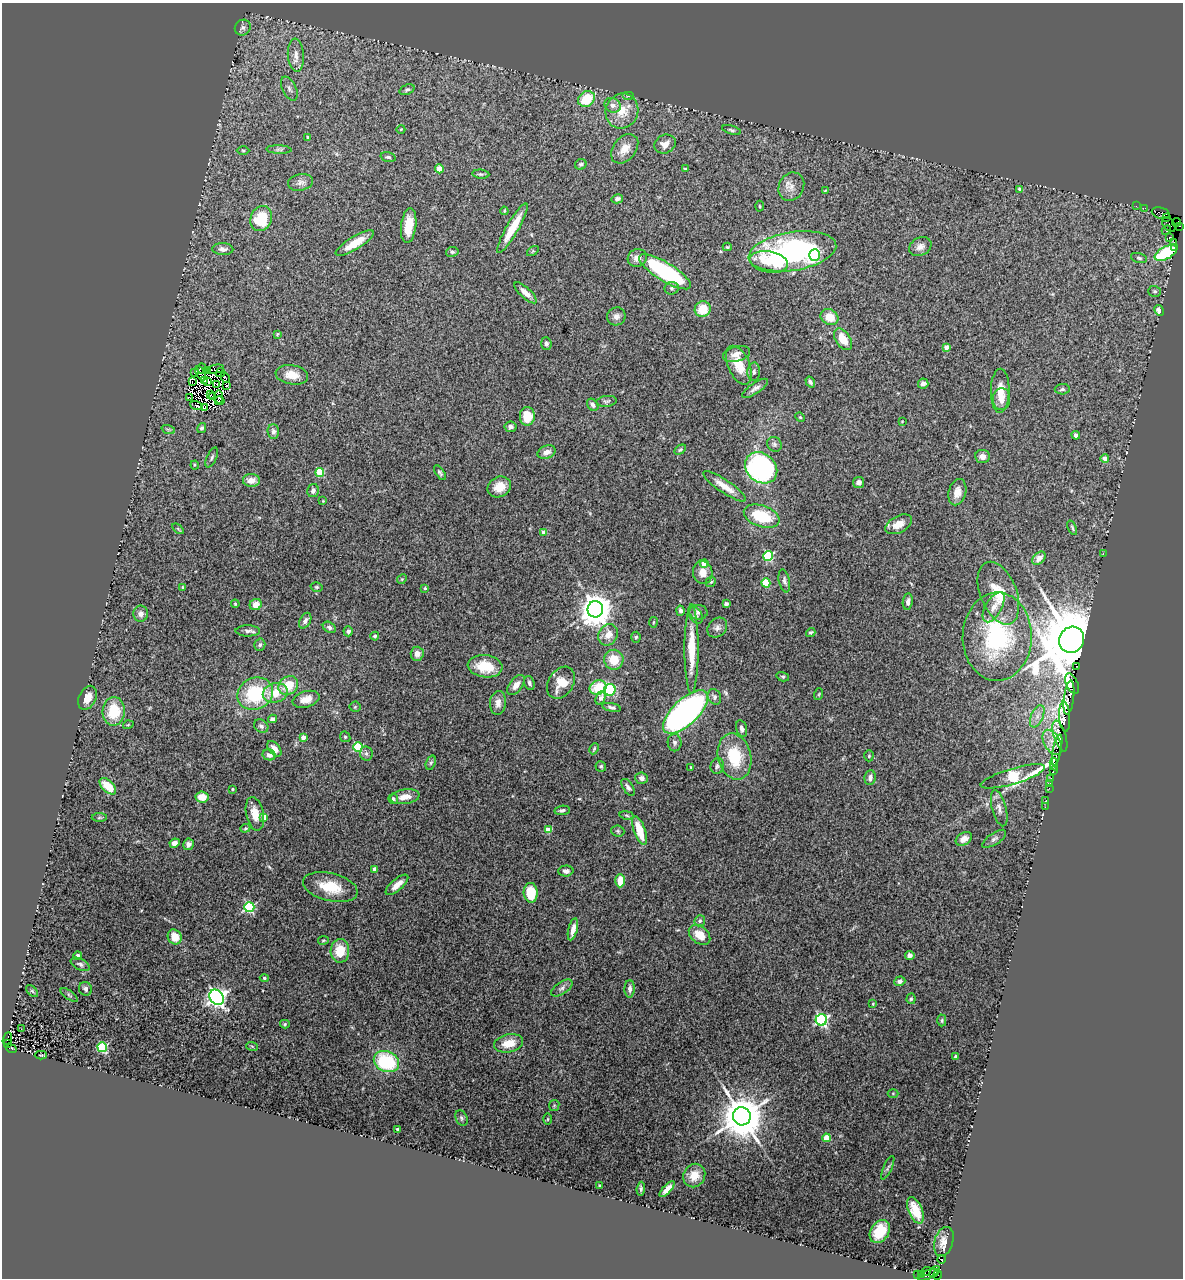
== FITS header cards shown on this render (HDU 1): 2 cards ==
NAXIS1  =                 1181
NAXIS2  =                 1276

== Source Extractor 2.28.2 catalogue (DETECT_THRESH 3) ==
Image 1181 x 1276 px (HDU 1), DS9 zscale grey, 1 PNG px = 1 image px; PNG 1185 x 1280 px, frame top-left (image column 1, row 1276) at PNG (2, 3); each listed source drawn as its Kron ellipse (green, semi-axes under 4 px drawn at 4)
Background 2.31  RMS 0.12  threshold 0.361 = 3 sigma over >= 5 px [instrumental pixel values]
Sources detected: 317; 15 with non-positive FLUX_AUTO (blend fragments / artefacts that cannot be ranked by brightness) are neither listed nor drawn; the other 302 listed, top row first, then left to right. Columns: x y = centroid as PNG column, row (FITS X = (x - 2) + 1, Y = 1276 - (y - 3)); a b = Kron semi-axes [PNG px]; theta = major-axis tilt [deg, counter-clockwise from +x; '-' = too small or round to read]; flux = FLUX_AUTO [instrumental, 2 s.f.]
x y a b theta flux
243 28 8 7 - 27
296 55 16 8 -86 73
289 89 13 6 -64 38
407 90 8 5 21 15
628 95 6 4 0 12
586 99 9 7 36 250
612 105 8 7 - 46
622 111 18 16 71 170
401 129 4 3 - 5.7
732 130 10 4 -16 17
308 137 3 3 - 10
665 144 11 9 25 62
625 149 16 11 51 99
243 150 6 4 -1 10
279 150 12 4 -2 22
388 157 7 4 -14 16
581 164 6 5 - 15
685 168 4 2 - 7.9
439 169 4 4 - 160
481 174 8 4 -5 14
300 182 13 8 11 40
791 187 15 12 61 74
1020 189 4 4 - 32
825 191 4 4 - 6.6
617 199 6 4 14 21
759 206 5 3 - 7.7
1136 206 2 2 - 53
1145 208 2 2 - 40
504 211 4 4 - 8.6
1161 213 9 5 -17 720
261 218 13 10 67 320
1166 218 3 2 - 180
1177 222 5 3 - 250
1169 224 8 5 -53 440
409 225 18 7 83 160
1180 226 3 2 - 44
512 228 28 6 60 200
1166 230 5 3 - 180
1169 237 3 3 - 14
1174 242 2 2 - 170
355 243 22 6 31 160
727 247 4 3 - 8.6
920 247 12 9 26 48
1175 247 2 2 - 180
223 249 10 6 -3 33
533 251 6 4 34 8.7
792 251 44 19 9 1800
452 252 6 5 - 16
1166 253 12 6 28 600
815 255 6 5 - 590
637 258 10 9 - 54
1139 258 8 5 -16 16
769 262 19 10 -10 170
665 272 30 9 -31 890
672 288 7 6 - 18
1155 291 6 5 - 15
525 293 14 5 -43 53
703 309 8 8 - 160
1159 310 5 4 - 42
616 316 9 9 - 41
829 317 9 7 -26 120
277 334 3 3 - 7.1
843 339 12 7 -56 140
546 344 6 5 - 20
946 347 4 4 - 46
736 354 14 7 15 54
739 365 20 11 -66 180
202 369 5 2 - 7.2
216 369 8 2 11 18
207 370 3 2 - 3.3
754 372 9 6 87 26
194 373 3 2 - 13
200 373 8 3 -63 20
220 373 5 2 - 12
292 375 16 9 -10 120
225 378 5 2 - 15
204 381 3 2 - 4.8
207 381 4 2 - 24
192 382 4 2 - 15
810 382 6 4 -58 19
216 384 3 2 - 4.9
923 384 5 5 - 24
227 386 3 2 - 15
755 388 15 5 34 35
1062 389 7 5 3 18
1000 391 22 9 89 130
210 394 3 2 - 3.3
213 396 3 2 - 4.7
218 397 6 2 -84 29
190 398 4 2 - 15
1001 399 11 8 84 61
219 401 5 3 - 32
607 401 10 5 6 18
196 405 6 3 -19 20
593 405 7 5 -53 26
204 408 4 2 - 20
527 416 9 7 89 180
800 417 5 4 - 10
902 421 4 3 - 5.8
510 427 6 5 - 21
202 428 5 4 - 15
168 429 7 4 -19 13
273 432 7 5 -87 30
1076 435 4 4 - 25
774 444 8 7 - 20
680 450 6 4 31 12
547 452 9 6 19 48
983 456 7 6 - 44
212 458 10 5 65 20
1105 458 4 4 - 50
195 465 4 4 - 8.9
761 468 17 14 -41 1700
320 472 4 4 - 320
440 473 8 4 -56 17
251 480 8 6 -1 74
859 482 5 5 - 38
725 486 25 6 -34 110
499 487 12 10 26 110
313 491 7 5 75 28
957 492 13 8 74 74
323 501 4 3 - 6.8
762 516 18 10 -19 340
899 524 14 8 26 100
1072 528 8 3 -67 12
178 529 6 3 -37 9.6
544 532 4 4 - 55
1103 553 2 2 - 47
768 556 5 5 - 630
1039 558 8 5 46 52
704 563 4 4 - 140
703 572 11 9 -77 74
402 579 5 4 - 10
784 581 12 5 -78 28
711 582 5 4 - 11
766 583 4 4 - 330
182 587 4 2 - 5.9
316 587 6 4 -15 12
425 588 3 3 - 10
998 593 33 18 -68 260
908 602 8 5 81 32
235 604 4 3 - 7.7
726 604 4 3 - 14
256 605 6 5 - 72
994 607 17 8 60 69
595 609 8 8 - 16000
680 611 5 4 - 20
698 612 9 7 -5 40
141 614 8 7 - 40
695 615 9 6 -56 28
305 621 8 5 61 29
653 622 5 2 - 7.3
329 627 7 5 -34 23
717 628 11 9 47 40
248 631 12 5 0 29
348 631 5 4 - 27
811 632 5 4 - 11
608 635 11 9 58 87
375 636 4 4 - 13
636 637 5 4 - 12
997 637 44 34 89 890
1071 640 13 12 - 100000
260 645 6 5 - 17
691 649 44 7 -90 270
417 654 7 6 - 58
614 660 10 9 - 170
485 666 17 11 -7 250
1077 666 3 2 - 190
783 677 6 4 -16 12
529 683 7 5 -71 21
561 683 17 12 57 140
1072 684 11 5 -65 780
516 685 11 6 53 53
288 686 10 9 - 160
598 687 8 7 - 200
610 690 6 5 - 610
275 693 12 9 15 150
255 694 18 15 25 520
819 694 6 3 71 8.4
714 697 8 6 -62 30
87 698 12 8 64 88
601 698 7 4 66 43
1069 698 17 5 83 2500
306 699 14 8 16 75
498 703 12 8 85 54
355 707 5 5 - 10
612 707 9 4 -11 22
114 711 14 11 87 280
685 712 28 12 44 2700
1037 716 12 6 66 49
1065 717 15 5 -86 1300
273 719 4 4 - 24
128 725 5 3 - 7.6
261 726 8 6 -38 24
742 729 8 5 -74 31
1060 736 16 6 -73 620
303 737 4 4 - 61
345 737 5 4 - 12
1052 742 14 8 -60 73
674 743 9 7 -88 24
358 747 5 4 - 470
274 749 9 5 -52 54
594 749 6 3 65 12
1057 750 16 3 78 1600
366 754 7 6 - 23
269 755 6 5 - 36
735 756 23 16 -77 350
869 756 5 4 - 11
431 763 7 4 70 16
1054 764 6 3 -83 230
601 766 5 5 - 14
717 766 8 6 76 21
691 767 3 3 - 6.9
1053 771 3 2 - 92
1013 776 33 7 17 940
642 778 6 5 - 31
870 778 7 5 83 34
1051 779 3 3 - 320
1050 783 3 2 - 57
108 786 10 5 -44 190
628 787 9 5 -57 24
1049 788 2 2 - 110
232 789 3 3 - 11
202 797 6 5 - 120
405 797 15 7 8 80
393 799 5 4 - 16
1046 800 2 2 - 39
1045 807 2 2 - 22
999 808 18 7 -75 52
562 810 7 4 9 21
255 814 17 8 -78 110
627 815 7 3 -10 11
264 817 4 4 - 98
99 818 8 3 1 11
245 828 5 4 - 9.8
548 830 4 4 - 170
618 831 6 5 - 15
640 831 15 5 -71 180
964 839 9 6 33 58
994 839 14 5 34 27
175 843 5 4 - 41
188 844 6 5 - 27
375 869 4 4 - 57
566 871 7 5 2 29
620 881 6 5 - 120
397 885 14 5 41 68
330 887 28 14 -13 230
531 893 10 7 -86 220
249 907 5 5 - 770
700 921 6 5 - 15
573 929 11 4 76 57
699 935 12 8 -40 120
175 937 8 6 -60 100
323 940 5 3 - 8
340 951 12 9 89 180
78 956 4 4 - 22
910 956 5 4 - 30
80 964 10 5 -27 24
264 978 4 4 - 12
900 981 6 4 20 27
562 988 12 6 34 31
86 989 7 6 - 26
630 989 9 5 89 30
32 991 7 4 -44 13
69 995 10 3 -35 12
217 997 8 6 -54 4000
911 999 5 4 - 12
873 1004 3 3 - 6.8
821 1020 6 5 - 1300
942 1020 6 4 89 13
285 1024 5 4 - 10
21 1029 3 2 - 9.2
7 1039 7 3 67 530
509 1043 15 9 12 130
8 1044 3 2 - 440
252 1046 6 3 -19 9.1
102 1047 5 4 - 640
11 1049 5 3 - 360
41 1055 6 2 0 6.4
956 1057 4 3 - 15
386 1061 13 10 -24 570
893 1093 5 3 - 8.3
554 1105 6 5 - 12
742 1116 9 9 - 34000
461 1118 8 5 -65 16
548 1119 6 4 90 8.6
398 1129 3 3 - 19
826 1138 4 4 - 180
888 1168 13 3 65 16
694 1176 12 10 60 100
600 1186 3 3 - 8.9
641 1189 7 4 83 14
667 1189 10 4 47 48
915 1210 14 7 -67 130
880 1232 12 9 57 160
944 1242 15 9 73 60
941 1259 4 3 - 1900
926 1271 5 3 - 350
935 1271 6 4 51 200
917 1274 3 2 - 88
921 1274 4 3 - 240
928 1275 11 4 21 1500
937 1275 5 3 - 120
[15 non-positive-flux detections neither listed nor drawn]